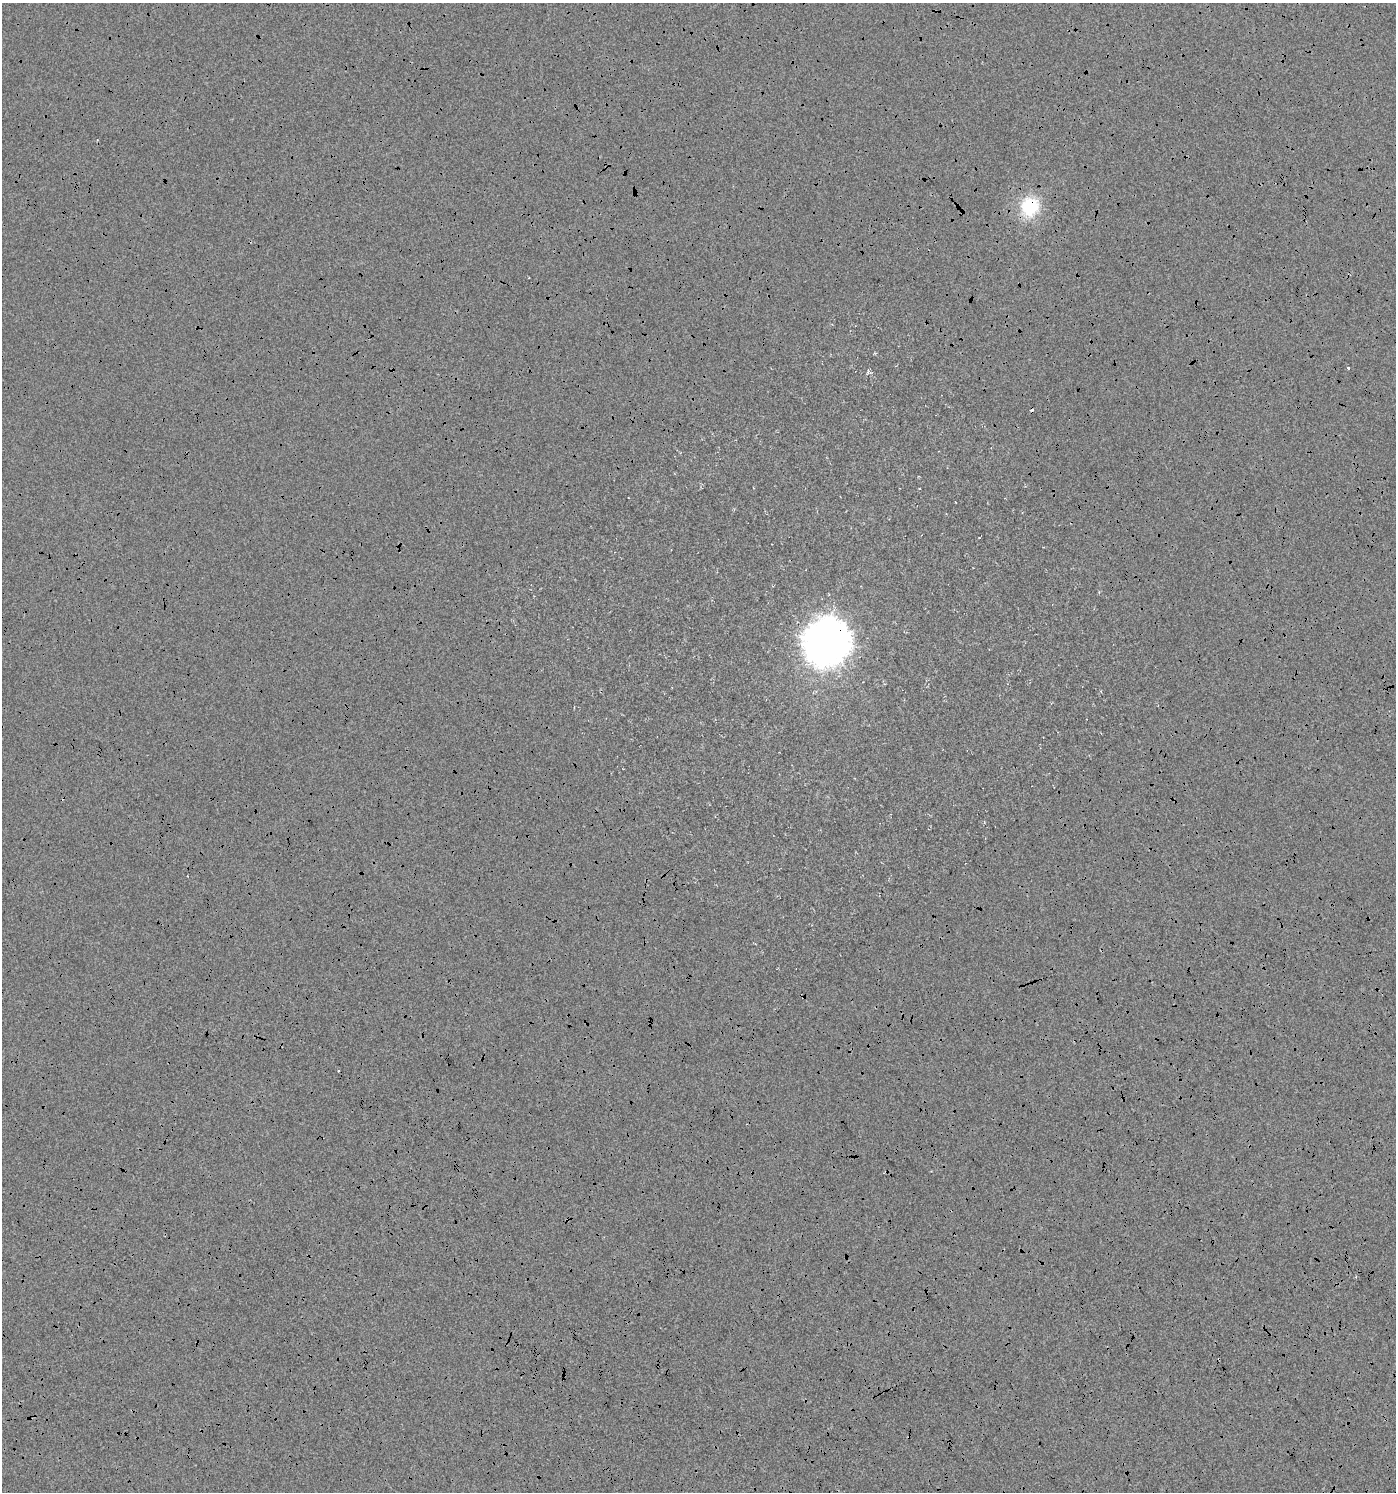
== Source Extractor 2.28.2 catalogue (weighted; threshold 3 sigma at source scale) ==
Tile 6 of 4 x 4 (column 2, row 2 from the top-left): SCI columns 1528-2921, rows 2986-4475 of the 5905 x 5967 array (HDU 1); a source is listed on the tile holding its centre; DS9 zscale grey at full resolution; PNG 1398 x 1494 px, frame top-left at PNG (2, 3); no overlay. Shown black and unused: <1% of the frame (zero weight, under 3 of 4 exposures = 1% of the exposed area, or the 3 px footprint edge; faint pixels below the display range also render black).
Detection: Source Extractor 2.28.2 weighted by HDU 2 'WHT'; one run over the whole footprint, this tile lists its part. Background 1.57e-04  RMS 0.0065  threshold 0.0293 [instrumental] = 3 sigma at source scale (4.5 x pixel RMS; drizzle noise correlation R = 1.50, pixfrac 1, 0.0396/0.0396 arcsec/px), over >= 5 px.
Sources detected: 6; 2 cosmic-ray / hot-pixel residue — not listed; the other 4 listed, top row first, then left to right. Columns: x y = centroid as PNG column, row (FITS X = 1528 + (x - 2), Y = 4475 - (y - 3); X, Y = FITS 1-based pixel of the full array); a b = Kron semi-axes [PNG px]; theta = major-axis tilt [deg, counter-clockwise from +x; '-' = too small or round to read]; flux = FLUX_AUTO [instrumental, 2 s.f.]
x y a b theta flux
1030 206 20 18 59 28
1348 367 3 3 - 20
827 641 16 15 - 1100
338 1071 3 2 - 0.65
Overlapping masked pixels (flux is a lower limit): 2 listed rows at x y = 1030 206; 827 641